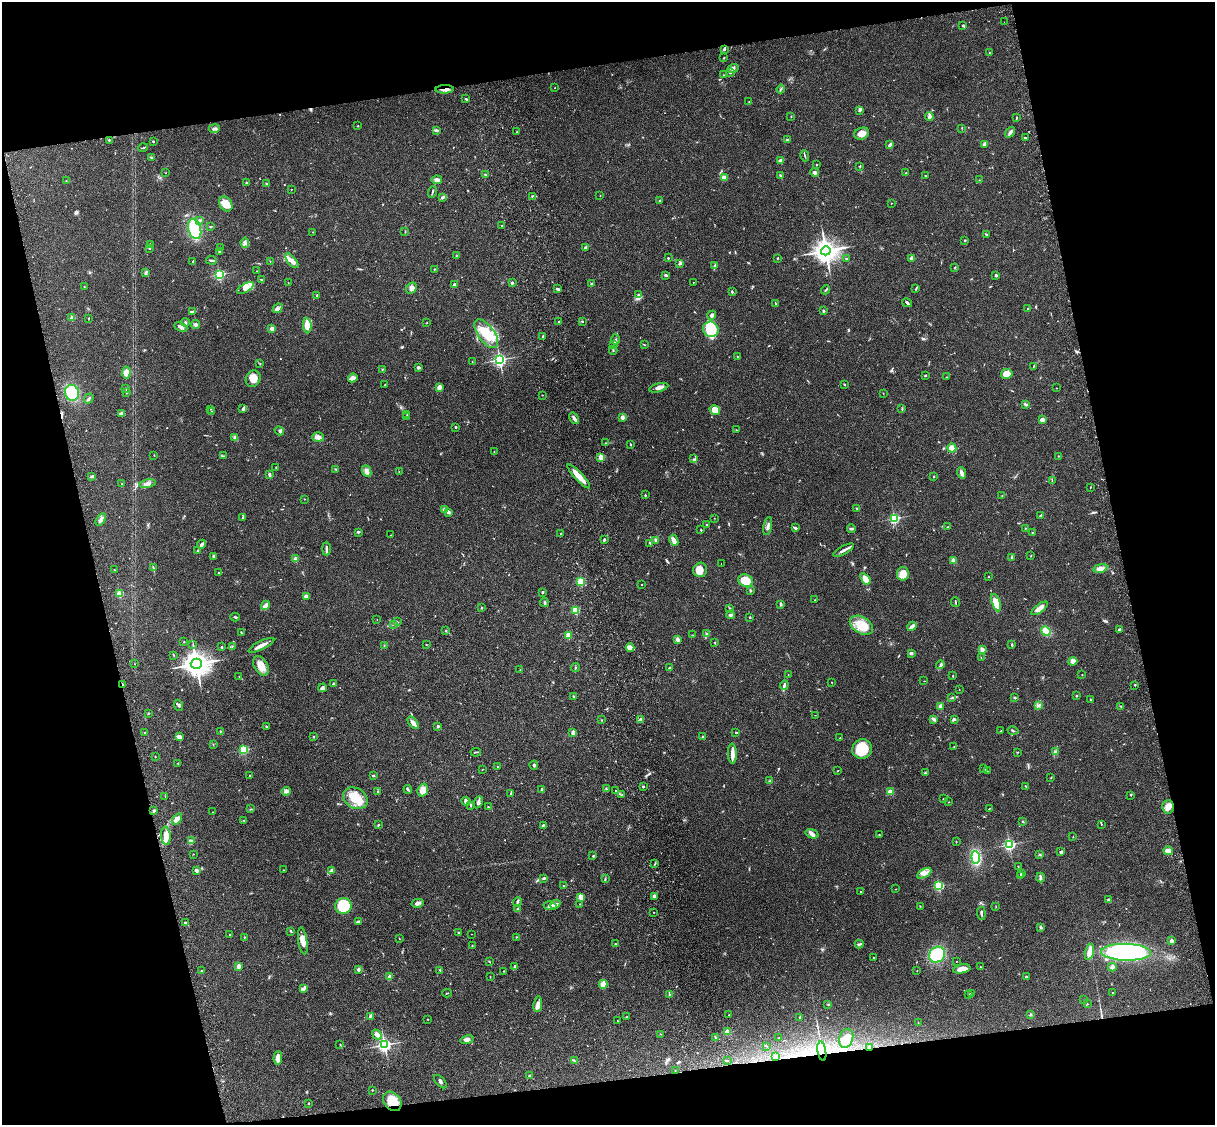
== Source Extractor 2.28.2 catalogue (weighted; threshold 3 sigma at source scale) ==
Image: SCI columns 120-4970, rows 274-4763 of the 5089 x 4925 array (HDU 1 of 3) = the unmasked area's bounding box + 8 px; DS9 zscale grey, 4 x 4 block average (1 PNG px = mean of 4 x 4 image px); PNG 1217 x 1127 px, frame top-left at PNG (2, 2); each listed source drawn as its Kron ellipse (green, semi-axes under 4 px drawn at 4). Shown black and unused: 26% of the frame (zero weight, under 3 of 4 exposures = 6% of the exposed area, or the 3 px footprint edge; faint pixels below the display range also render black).
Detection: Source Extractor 2.28.2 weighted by HDU 2 'WHT'. Background 0.0807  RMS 0.0059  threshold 0.0267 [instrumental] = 3 sigma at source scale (4.5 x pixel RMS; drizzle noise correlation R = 1.50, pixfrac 1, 0.05/0.05 arcsec/px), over >= 5 px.
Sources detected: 629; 4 too faint to see at this stretch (4 x 4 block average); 1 inside a brighter object's white glare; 2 cosmic-ray / hot-pixel residue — neither listed nor drawn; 8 coinciding with a brighter row at this scale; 31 inside a brighter listed object's ellipse — not listed separately; of the other 583, all 500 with FLUX_AUTO >= 1.04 (the completeness limit of this list) listed and drawn (83 fainter detections not listed), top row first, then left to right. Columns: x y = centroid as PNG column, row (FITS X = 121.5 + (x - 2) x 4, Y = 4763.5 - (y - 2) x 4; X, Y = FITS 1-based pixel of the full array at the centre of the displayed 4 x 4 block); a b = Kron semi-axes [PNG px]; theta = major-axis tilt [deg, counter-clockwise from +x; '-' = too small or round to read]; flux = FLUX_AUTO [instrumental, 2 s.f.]
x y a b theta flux
1004 22 2 2 - 1.3
963 25 4 2 - 5.7
724 49 3 2 - 5.3
989 53 2 2 - 1.7
724 58 2 2 - 2.2
733 68 5 4 - 15
730 73 3 2 - 3.4
724 75 2 2 - 1.8
555 88 2 2 - 1.7
445 89 9 3 2 14
781 89 4 2 - 4.7
466 99 3 2 - 6.1
749 102 2 2 - 1.3
859 110 4 3 - 5.7
791 116 2 2 - 1.5
929 117 4 3 - 9
1016 118 3 2 - 2
358 126 2 2 - 1.6
962 128 3 2 - 1.1
214 129 5 3 - 7.4
436 130 3 2 - 6.7
517 131 2 2 - 2.4
1010 132 6 2 51 12
862 134 8 5 20 26
1025 138 3 2 - 2.3
787 139 3 2 - 2.2
109 140 3 2 - 2.3
153 141 2 2 - 2.4
984 144 3 2 - 10
890 145 3 2 - 10
143 148 5 2 - 3.8
805 156 6 2 -74 3.9
151 157 3 3 - 4.4
780 160 3 2 - 13
816 165 2 2 - 2.2
860 166 2 2 - 3.1
815 172 4 3 - 9.4
165 173 2 2 - 1.1
906 173 2 2 - 1.9
485 174 2 2 - 2.3
780 176 3 2 - 6.4
925 176 3 2 - 2.2
724 178 3 3 - 17
66 180 2 2 - 2
437 180 5 3 - 13
979 180 2 2 - 1.4
247 182 2 2 - 4.5
267 183 3 2 - 2.7
291 189 2 2 - 1.4
432 192 5 2 - 3.9
532 196 4 2 - 4.4
600 196 2 2 - 1.3
442 197 4 2 - 8.2
660 200 2 2 - 4.1
891 203 2 2 - 1.1
226 204 8 6 -57 54
200 220 4 2 - 4.3
211 226 3 2 - 3.1
502 226 2 2 - 1.3
195 229 10 6 -74 170
405 231 2 2 - 1.8
313 232 2 2 - 1.3
986 234 4 2 - 3.1
965 240 2 2 - 3.5
245 243 5 3 - 8.9
151 245 3 2 - 3
585 247 3 2 - 6.9
149 248 2 2 - 3.1
220 248 3 2 - 3
219 251 3 2 - 3.3
826 251 5 4 - 2900
457 255 2 2 - 2
668 258 2 2 - 5.1
778 258 3 2 - 2.9
912 258 2 2 - 60
846 259 3 2 - 2.2
211 260 5 2 - 5.3
193 261 3 2 - 2.6
270 261 2 2 - 1.1
292 261 9 4 -50 19
680 263 3 2 - 5.8
714 266 3 2 - 2.9
955 268 3 2 - 1.9
434 269 2 2 - 3.5
257 271 2 2 - 1.3
146 273 4 2 - 4.8
219 274 2 2 - 360
666 275 3 2 - 4.5
996 275 3 2 - 4.4
261 280 3 2 - 2.8
693 282 2 2 - 1.8
288 283 2 2 - 1.1
512 283 2 2 - 6.4
592 284 3 3 - 7.4
455 285 2 2 - 30
84 287 2 2 - 1.8
245 288 9 4 30 20
411 288 6 4 53 14
916 288 4 2 - 3.3
558 289 3 2 - 6.9
826 290 4 2 - 3.8
732 292 4 2 - 4
638 294 2 2 - 2
317 295 3 2 - 3.3
776 303 4 2 - 2.1
907 303 5 3 - 6.5
278 308 5 3 - 14
1028 308 2 2 - 1.8
823 311 2 2 - 3.8
192 312 3 2 - 3.6
712 315 4 3 - 8.1
72 318 2 2 - 44
89 318 3 2 - 1.6
559 321 2 2 - 6.5
582 321 3 2 - 2.5
185 322 4 2 - 3.4
426 323 2 2 - 1.3
195 324 5 3 - 6.2
307 326 8 3 -85 70
181 327 7 3 -26 11
272 329 2 2 - 20
711 329 8 7 - 110
486 334 17 8 -54 89
543 336 3 2 - 5.5
616 339 5 3 - 6.9
614 344 3 2 - 4.1
645 345 3 2 - 2.9
613 350 4 2 - 3.1
738 357 2 2 - 2.5
500 360 3 3 - 590
472 362 2 2 - 2
260 363 2 2 - 1.5
1033 366 3 2 - 2.3
418 367 3 3 - 5.6
382 369 2 2 - 2.2
126 372 6 4 84 23
1007 374 6 5 - 45
925 375 2 2 - 3.7
947 377 2 2 - 1.9
353 378 5 3 - 22
253 379 8 7 - 30
385 385 2 2 - 1.9
844 385 3 2 - 2.7
439 387 2 2 - 66
125 388 2 2 - 2
659 388 10 2 15 19
1056 388 2 2 - 1.2
126 392 3 2 - 5.6
72 393 8 7 - 120
883 393 3 2 - 1.1
542 395 2 2 - 1.1
89 399 5 2 - 5.8
1025 404 3 2 - 4.4
211 409 2 2 - 1.1
243 409 2 2 - 3.5
902 409 3 2 - 2.1
715 410 5 4 - 42
211 412 2 2 - 2
122 414 3 2 - 18
407 415 2 2 - 1.8
407 417 2 2 - 1.5
622 417 2 2 - 57
574 418 6 3 -55 11
1042 419 4 3 - 14
455 427 2 2 - 4.7
736 430 2 2 - 1.1
279 431 5 2 - 3.9
235 437 3 2 - 3.8
318 437 6 4 -4 15
605 443 2 2 - 1.7
630 444 3 2 - 2.6
952 448 4 4 - 23
494 451 2 2 - 1.4
154 455 2 2 - 1.3
223 456 2 2 - 1.5
1058 456 2 2 - 1.7
601 457 2 2 - 82
693 459 2 2 - 1.9
276 467 2 2 - 1.6
336 469 2 2 - 2.9
367 471 6 4 -65 15
399 472 2 2 - 1
961 473 6 3 -69 13
269 474 3 2 - 8.9
92 476 4 2 - 6.7
579 476 16 3 -47 50
934 476 2 2 - 3.1
1052 480 2 2 - 1.3
122 484 2 2 - 1.9
147 484 8 3 11 11
1090 487 2 2 - 1.5
645 495 2 2 - 2.1
1002 496 2 2 - 1.1
304 499 2 2 - 1.8
857 508 2 2 - 3.3
445 510 4 3 - 7.1
449 512 3 3 - 6.1
1041 515 3 2 - 4.4
243 517 3 2 - 2.9
714 518 2 2 - 1.2
894 518 2 2 - 460
101 519 6 3 54 15
707 524 2 2 - 5.5
768 526 9 2 78 11
948 527 2 2 - 1.8
795 528 4 2 - 6.5
1025 528 2 2 - 1.6
851 529 4 2 - 5.9
701 530 2 2 - 5.4
358 532 3 3 - 4.1
1032 532 2 2 - 1.8
560 534 2 2 - 2.7
391 535 2 2 - 1.1
604 539 3 2 - 5.9
656 540 3 3 - 5.4
674 540 6 3 -63 24
650 543 3 2 - 1.7
202 544 5 2 - 12
326 549 7 2 90 7.9
198 550 2 2 - 3.8
844 550 11 2 28 17
1031 555 2 2 - 1.8
213 556 3 3 - 4.4
1012 557 4 3 - 4.9
295 559 2 2 - 56
953 560 2 2 - 74
721 564 2 2 - 1.1
153 568 4 2 - 4.2
1100 568 7 4 12 17
114 570 2 2 - 1.7
700 570 7 7 - 33
218 573 2 2 - 4.5
903 574 7 6 - 42
988 577 2 2 - 1.5
865 579 6 3 -54 37
581 581 2 2 - 240
746 581 8 6 -20 58
642 584 2 2 - 1.2
750 590 2 2 - 5.6
542 592 2 2 - 5.9
119 594 2 2 - 110
306 596 3 3 - 16
815 600 2 2 - 1.9
955 602 5 2 - 3.4
544 603 4 2 - 5.4
996 603 9 4 -69 46
781 604 4 2 - 3.5
265 605 5 3 - 15
481 608 3 2 - 1.8
729 608 2 2 - 1.2
1039 608 10 3 37 27
576 610 2 2 - 190
731 615 4 2 - 5.6
235 617 5 2 - 4.3
750 617 2 2 - 2.3
377 619 2 2 - 1
397 622 3 2 - 1.5
394 624 2 2 - 2.3
861 625 12 8 -30 80
912 626 5 3 - 12
1119 629 2 2 - 7.1
446 631 2 2 - 2
1046 631 5 4 - 39
241 632 2 2 - 2.7
707 633 3 2 - 3
568 635 2 2 - 120
692 635 3 2 - 1.8
677 639 3 3 - 12
184 642 2 2 - 2.1
714 642 2 2 - 1.8
193 645 2 2 - 1.3
261 645 14 2 26 26
384 645 3 2 - 1.9
426 645 2 2 - 1.8
1012 645 3 2 - 3
222 647 2 2 - 7.3
232 647 2 2 - 1.2
630 647 4 3 - 31
982 649 4 3 - 9
911 653 2 2 - 10
173 655 2 2 - 1.5
981 658 2 2 - 1.5
1073 661 4 4 - 16
135 664 2 2 - 1.1
196 664 5 5 - 3100
940 665 4 2 - 5.6
261 666 10 6 -61 40
575 668 4 2 - 3.1
669 668 2 2 - 12
520 670 2 2 - 1.1
788 674 2 2 - 1.1
1082 675 2 2 - 1.4
239 676 2 2 - 1.2
953 676 2 2 - 2.4
924 681 2 2 - 1.5
831 682 2 2 - 1.2
123 684 2 2 - 2.4
334 684 3 2 - 5.2
784 685 5 2 - 8
1135 685 2 2 - 2.6
323 688 4 3 - 6.1
959 689 2 2 - 1.2
1076 696 2 2 - 2
574 697 2 2 - 1.9
1014 697 3 2 - 3.1
952 698 2 2 - 2.4
1090 700 2 2 - 1.3
179 705 5 2 - 5.4
1039 705 3 3 - 5
1121 706 2 2 - 3.1
941 707 4 3 - 20
148 713 2 2 - 2
815 715 2 2 - 1.1
933 719 4 2 - 10
954 719 3 3 - 6
601 720 2 2 - 1.6
641 720 3 2 - 16
413 723 7 3 -51 18
438 726 2 2 - 15
266 727 2 2 - 2.8
220 731 2 2 - 2.2
1001 731 2 2 - 1.6
1013 731 5 2 - 3.6
573 732 4 2 - 13
145 733 2 2 - 3.4
736 733 3 2 - 2.6
703 736 3 2 - 1.6
179 737 4 3 - 19
314 737 2 2 - 6.3
840 738 2 2 - 1.6
213 744 2 2 - 1.3
954 746 2 2 - 1.2
862 749 10 9 - 110
244 750 2 2 - 260
476 752 5 2 - 2.9
1018 752 2 2 - 1.5
1055 752 4 3 - 5.5
732 754 10 2 -88 28
155 757 2 2 - 2.4
178 763 3 2 - 2.1
534 765 4 3 - 4.3
497 766 2 2 - 3.8
482 769 2 2 - 1.2
984 769 3 2 - 3.2
838 771 2 2 - 1.9
987 771 2 2 - 1
925 773 3 2 - 2.7
250 775 2 2 - 1.9
373 776 2 2 - 3.2
1051 777 2 2 - 1.4
770 781 2 2 - 3.6
643 786 2 2 - 8.9
1026 786 2 2 - 2.4
408 789 4 2 - 3.9
606 789 2 2 - 2.2
423 790 6 5 - 36
542 790 3 2 - 7.7
286 791 4 4 - 8.8
616 791 2 2 - 1.6
377 792 4 2 - 2.5
890 792 3 2 - 31
511 793 3 2 - 3.3
622 795 2 2 - 1.8
1131 795 2 2 - 1.9
165 796 2 2 - 1.5
355 798 13 10 -31 70
943 799 2 2 - 1.5
466 801 4 4 - 8.8
478 802 6 2 62 6.3
949 802 2 2 - 1.6
471 805 3 2 - 5
488 807 3 2 - 1.8
1168 807 6 6 - 27
989 808 2 2 - 2.2
251 809 2 2 - 1.2
154 811 2 2 - 4.8
213 812 2 2 - 1.4
177 819 6 3 54 19
244 820 2 2 - 2.2
1023 821 2 2 - 2.4
1101 824 3 2 - 2
378 825 3 2 - 3.6
543 825 2 2 - 4.5
812 834 7 4 -17 13
879 835 2 2 - 1.4
166 836 9 4 -85 34
1073 837 2 2 - 1.2
191 841 3 2 - 9
956 842 2 2 - 1.7
1009 844 2 2 - 660
1168 851 5 3 - 25
1061 852 4 3 - 6.3
193 854 2 2 - 1.3
1040 854 2 2 - 2.8
593 856 2 2 - 3.8
976 857 6 3 -83 170
655 863 2 2 - 1.8
1018 866 2 2 - 1.6
196 870 3 2 - 7.7
283 870 2 2 - 1.2
331 870 3 3 - 4.3
924 873 8 4 28 16
1021 874 2 2 - 4.5
1021 876 2 2 - 2.4
544 878 4 2 - 4.6
1040 878 5 2 - 7.4
605 879 2 2 - 2
563 885 3 2 - 2
939 886 2 2 - 420
896 889 2 2 - 1
861 891 2 2 - 2.1
654 896 3 2 - 5.7
580 897 4 2 - 31
1109 899 4 2 - 4.7
517 902 5 3 - 5.8
417 903 6 3 12 11
555 904 5 4 - 11
580 904 2 2 - 1.7
343 906 8 8 - 190
550 906 6 4 -11 12
920 906 2 2 - 1.2
996 906 2 2 - 1.2
518 909 3 2 - 2.7
653 912 2 2 - 1.3
981 913 6 2 -85 5.5
358 921 3 2 - 3.4
185 923 2 2 - 7.4
1041 927 2 2 - 1.9
291 931 2 2 - 3.3
459 933 3 2 - 3.5
471 934 2 2 - 1.3
230 935 3 2 - 2.8
244 937 2 2 - 2.1
516 937 3 2 - 1.7
399 938 2 2 - 1.5
303 941 13 4 -81 33
1171 941 2 2 - 48
616 944 2 2 - 2.4
859 944 4 2 - 6
472 945 2 2 - 1.3
1089 952 8 3 75 43
1126 952 25 8 -1 590
937 955 8 7 - 160
874 958 2 2 - 6.4
489 961 2 2 - 1.7
956 961 2 2 - 1.2
238 966 2 2 - 54
514 967 4 2 - 4.9
981 967 2 2 - 1.5
1112 967 4 3 - 6.9
962 969 9 4 11 30
358 970 4 2 - 6
440 970 4 2 - 3.5
202 971 2 2 - 2.1
503 971 2 2 - 1.3
917 971 2 2 - 1.1
490 976 2 2 - 1.1
390 977 2 2 - 45
1026 977 2 2 - 4
603 984 4 3 - 38
304 989 4 2 - 8.6
1113 992 2 2 - 1.2
447 993 4 2 - 1.9
971 993 2 2 - 1.2
669 994 2 2 - 2.4
968 994 2 2 - 1.4
1084 1000 2 2 - 1.7
538 1004 8 4 82 16
828 1004 2 2 - 2.1
1087 1004 2 2 - 2.7
729 1015 2 2 - 3.6
1031 1015 2 2 - 2.6
370 1016 2 2 - 26
626 1017 2 2 - 1.3
800 1017 2 2 - 6.9
428 1019 3 2 - 1.2
617 1021 2 2 - 1.4
918 1023 3 2 - 1.3
727 1031 3 2 - 20
377 1034 5 4 - 13
660 1034 2 2 - 1.1
715 1037 3 2 - 2.3
779 1038 2 2 - 1.3
846 1038 10 7 73 41
467 1040 7 4 10 13
340 1045 2 2 - 1.6
384 1045 3 3 - 760
766 1046 3 2 - 1.8
869 1047 3 2 - 3.3
822 1051 10 2 -80 13
775 1056 2 2 - 2.2
278 1058 7 4 86 27
574 1061 4 2 - 4.7
727 1061 2 2 - 1.9
675 1070 2 2 - 1
530 1076 2 2 - 21
440 1082 8 2 -47 6.8
372 1090 2 2 - 2.6
392 1101 11 8 -50 65
309 1103 2 2 - 2.3
Overlapping masked pixels (flux is a lower limit): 6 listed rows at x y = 445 89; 123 684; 1168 807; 869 1047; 822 1051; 392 1101
Diffuse or blended objects may show on this block-average render without a row.